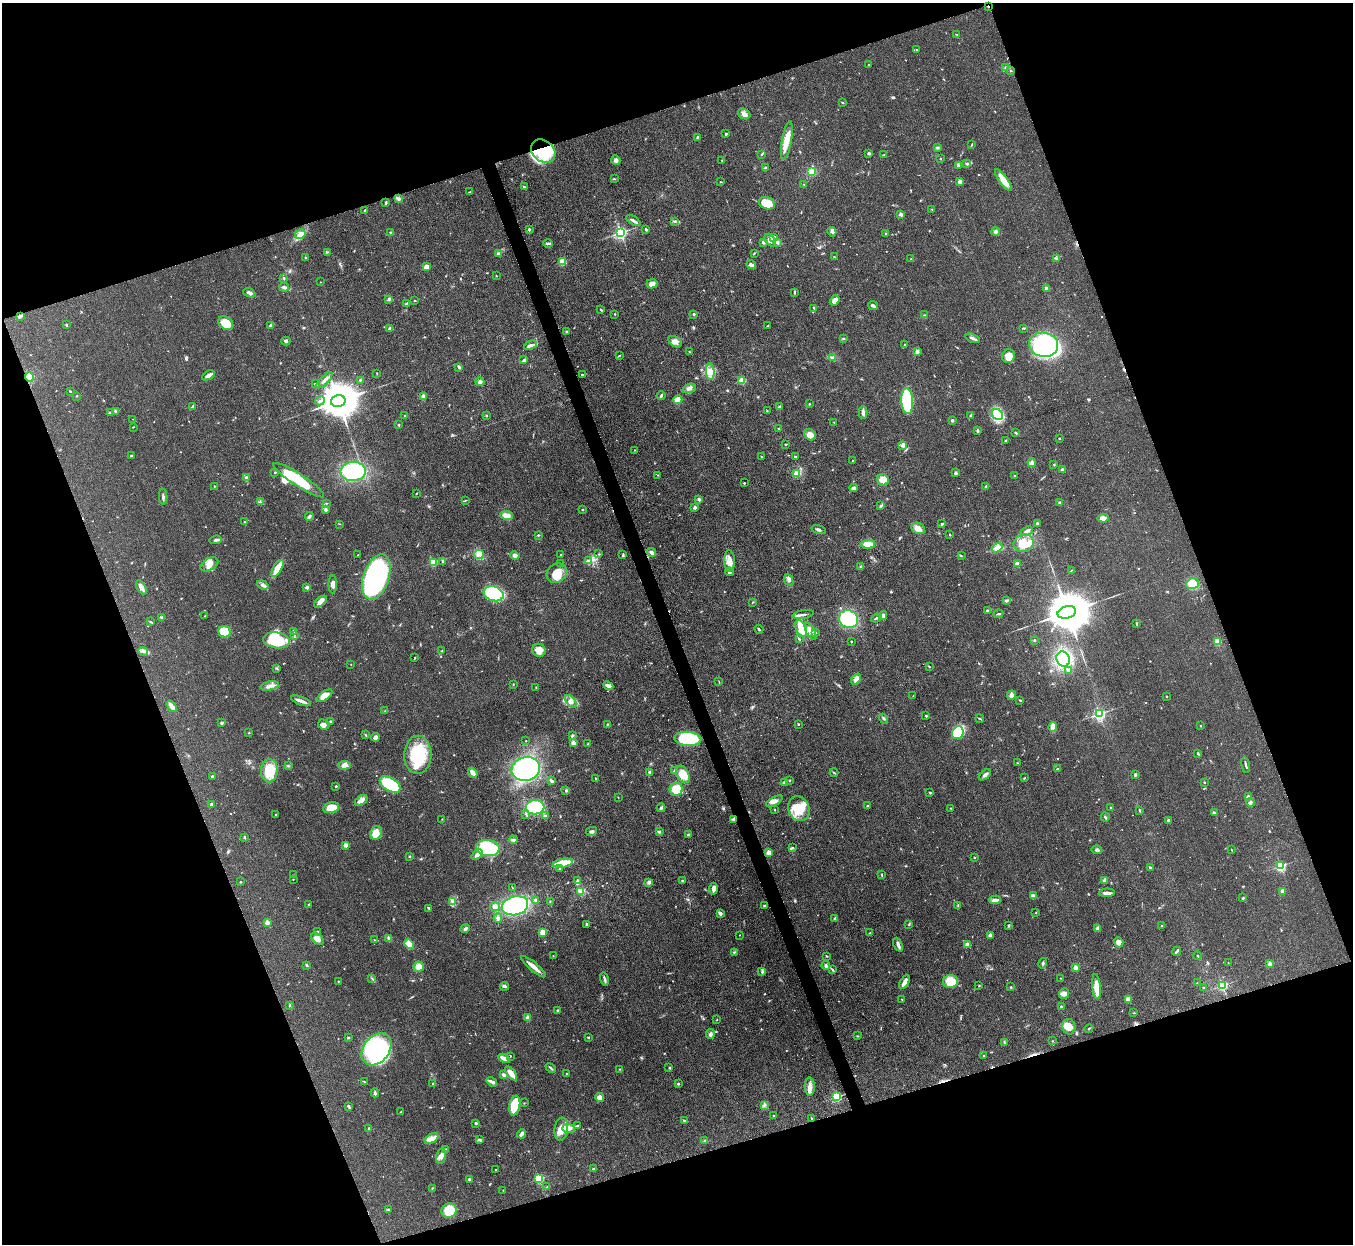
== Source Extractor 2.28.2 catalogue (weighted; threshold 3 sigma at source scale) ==
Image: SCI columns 4-5404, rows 276-5240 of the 5406 x 5391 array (HDU 1 of 3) = the unmasked area's bounding box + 8 px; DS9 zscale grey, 4 x 4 block average (1 PNG px = mean of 4 x 4 image px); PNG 1355 x 1246 px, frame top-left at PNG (2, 3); each listed source drawn as its Kron ellipse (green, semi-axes under 4 px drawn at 4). Shown black and unused: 39% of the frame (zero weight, under 3 of 4 exposures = <1% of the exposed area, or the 3 px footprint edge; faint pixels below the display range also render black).
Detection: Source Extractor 2.28.2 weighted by HDU 2 'WHT'. Background 0.0857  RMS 0.0062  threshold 0.0278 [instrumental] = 3 sigma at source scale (4.5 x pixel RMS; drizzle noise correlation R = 1.50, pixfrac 1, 0.05/0.05 arcsec/px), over >= 5 px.
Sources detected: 721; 1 too faint to see at this stretch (4 x 4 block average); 5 inside a brighter object's white glare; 5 cosmic-ray / hot-pixel residue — neither listed nor drawn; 5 coinciding with a brighter row at this scale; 32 inside a brighter listed object's ellipse — not listed separately; of the other 673, all 500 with FLUX_AUTO >= 1.73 (the completeness limit of this list) listed and drawn (173 fainter detections not listed), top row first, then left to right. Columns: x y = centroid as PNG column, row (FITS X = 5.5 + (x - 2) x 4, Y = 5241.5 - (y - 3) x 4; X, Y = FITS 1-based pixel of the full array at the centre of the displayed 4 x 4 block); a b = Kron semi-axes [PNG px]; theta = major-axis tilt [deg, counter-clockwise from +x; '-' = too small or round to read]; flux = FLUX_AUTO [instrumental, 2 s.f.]
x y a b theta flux
988 6 2 2 - 3
957 34 3 2 - 1.8
916 49 2 2 - 1.7
869 65 2 2 - 3.1
1006 68 4 3 - 6.7
1011 71 3 2 - 2.5
842 102 3 2 - 2.7
744 114 6 5 - 15
726 134 3 2 - 5
697 137 3 2 - 3
787 141 19 5 80 63
972 144 3 2 - 2.6
937 148 3 2 - 7.8
543 151 13 10 -41 290
762 154 3 2 - 3
869 154 4 2 - 4.2
884 154 2 2 - 2
940 159 2 2 - 3.1
616 160 5 4 - 10
722 160 2 2 - 2.2
966 163 2 2 - 3.5
959 165 2 2 - 2.2
765 168 4 2 - 6.2
811 172 4 4 - 43
614 179 2 2 - 2.4
1003 180 13 4 -55 58
720 182 2 2 - 2.2
960 182 2 2 - 59
804 184 2 2 - 2.3
524 187 3 2 - 5.3
470 192 4 2 - 3.7
398 198 3 3 - 5.2
386 203 3 2 - 6.5
767 203 8 6 -20 78
932 209 2 2 - 2.6
365 210 3 3 - 4.2
901 214 2 2 - 43
633 221 8 2 -32 12
675 221 4 2 - 6.3
529 229 3 2 - 4.9
646 229 3 2 - 5.3
621 232 2 2 - 890
832 232 5 4 - 9.1
996 232 4 4 - 10
391 233 2 2 - 14
886 233 2 2 - 2.8
300 234 5 3 - 33
774 237 4 3 - 8.6
770 240 7 4 -53 18
763 242 2 2 - 12
778 242 3 2 - 4.7
548 243 5 2 - 5.2
327 252 3 2 - 2.5
754 253 3 2 - 2.5
498 254 2 2 - 33
834 257 2 2 - 2.2
306 258 2 2 - 2.7
911 259 2 2 - 3.7
1057 259 3 2 - 2.8
563 262 2 2 - 200
751 265 5 2 - 15
426 267 3 2 - 37
496 276 2 2 - 1.8
284 278 3 2 - 2.8
320 282 2 2 - 2.6
652 284 6 4 13 17
284 287 5 3 - 9.9
1046 289 3 2 - 12
795 292 3 2 - 3.7
249 293 6 3 -21 10
389 299 3 2 - 8.2
414 301 2 2 - 2.3
835 301 6 4 54 22
407 303 3 2 - 4.4
873 306 5 2 - 9.2
814 308 3 2 - 3
601 310 3 2 - 3.2
615 314 2 2 - 3.3
694 314 2 2 - 19
924 315 4 2 - 3
20 316 4 2 - 13
226 323 8 6 -35 63
66 325 3 2 - 3.6
270 325 3 2 - 2.5
768 325 2 2 - 2.1
1024 328 3 2 - 3.7
390 329 2 2 - 40
566 332 2 2 - 2.5
973 338 7 2 -20 9.2
843 339 2 2 - 3
286 341 4 3 - 7.4
675 342 7 5 -36 18
905 344 2 2 - 2
530 345 7 3 25 12
1044 345 14 12 -10 300
917 351 2 2 - 44
689 352 2 2 - 2.4
619 356 3 2 - 2.5
1008 356 7 6 - 40
833 358 4 2 - 9.8
524 360 3 2 - 3.9
459 367 3 2 - 6.3
710 372 8 4 -85 23
377 373 3 2 - 2.2
208 375 7 3 29 17
582 375 2 2 - 3.9
29 377 5 4 - 54
324 380 10 3 46 14
360 380 2 2 - 3
742 381 2 2 - 140
480 382 4 4 - 9.7
315 384 3 2 - 3.8
689 388 7 3 19 12
70 391 2 2 - 2.7
661 395 4 3 - 5.7
76 396 2 2 - 2.3
423 396 2 2 - 50
678 400 4 4 - 54
320 401 5 3 - 8.1
338 401 7 5 13 14000
907 401 13 6 -86 200
809 404 2 2 - 2.2
192 406 3 2 - 3
780 406 3 2 - 5.2
767 411 2 2 - 3.6
110 412 2 2 - 1.8
115 412 3 2 - 4
863 412 6 3 -89 13
997 414 6 5 - 120
971 415 4 2 - 5.3
405 416 2 2 - 9.2
486 416 2 2 - 3
133 419 2 2 - 1.9
952 420 2 2 - 23
834 422 3 2 - 2.1
399 425 2 2 - 12
133 427 3 2 - 1.8
778 429 2 2 - 2.4
977 430 3 2 - 5.8
1016 433 3 2 - 4.2
810 435 6 5 - 31
1059 438 2 2 - 6.9
1006 440 3 2 - 2.8
786 444 3 2 - 2.5
903 445 2 2 - 59
635 450 2 2 - 2.1
131 455 3 2 - 3.7
761 457 2 2 - 2.1
795 457 3 2 - 4.1
852 460 2 2 - 1.8
1032 463 4 2 - 6.2
1054 465 2 2 - 2.7
1062 470 2 2 - 36
353 471 12 9 5 230
275 472 2 2 - 2.5
797 473 4 3 - 8.7
956 473 2 2 - 24
658 475 2 2 - 1.9
1014 476 2 2 - 7.8
246 477 3 2 - 5.7
299 480 30 6 -33 160
883 480 6 5 - 37
744 483 2 2 - 3.5
214 486 2 2 - 5.6
986 487 3 2 - 5.2
854 488 4 3 - 14
416 493 2 2 - 2.8
163 497 8 2 -88 7.9
699 499 2 2 - 32
465 500 3 2 - 2.7
260 502 3 2 - 2.8
326 503 2 2 - 2.6
1060 503 2 2 - 29
881 506 4 2 - 6
695 508 2 2 - 32
326 509 3 3 - 7.4
582 510 2 2 - 3.9
506 515 6 4 -7 25
309 516 4 3 - 7
1103 518 6 3 4 21
244 522 3 2 - 2
1037 523 3 2 - 4.6
339 524 2 2 - 2.1
942 524 3 2 - 5.5
918 528 7 5 -24 21
819 530 7 2 -17 7.4
1027 531 6 2 24 13
538 535 3 2 - 3.3
950 535 2 2 - 8.5
216 540 6 3 5 8.7
1024 543 10 8 20 50
868 544 7 4 4 44
997 548 6 4 36 33
651 552 5 3 - 9.4
599 554 3 2 - 2.5
358 555 2 2 - 3.4
479 555 5 3 - 11
561 555 2 2 - 5.7
623 555 4 2 - 4.7
515 556 5 4 - 10
961 556 2 2 - 3.4
443 561 2 2 - 11
588 561 3 3 - 5.3
729 561 10 5 -87 35
433 562 2 2 - 240
209 564 10 6 31 29
561 564 2 2 - 4.3
1017 564 4 3 - 7.8
861 566 3 2 - 3.8
277 568 10 4 59 64
1071 571 2 2 - 1.9
729 572 4 4 - 8.2
557 573 11 9 31 62
376 577 23 13 71 770
789 580 6 3 -66 9.2
333 584 9 3 88 19
1192 584 6 5 - 72
263 585 6 3 -19 12
141 587 8 3 -60 20
307 587 2 2 - 21
494 594 10 7 -19 230
1006 600 4 3 - 5.7
320 602 8 4 41 25
752 602 2 2 - 2.6
988 611 4 3 - 8
1067 612 9 6 15 21000
803 614 11 2 10 11
998 614 5 2 - 4
883 615 4 2 - 13
205 616 2 2 - 1.8
162 618 3 2 - 3.2
876 618 5 2 - 5.7
848 619 10 8 -24 220
151 622 2 2 - 2.3
1136 624 2 2 - 2.2
801 628 9 5 -66 59
759 629 4 2 - 4.9
294 631 2 2 - 7.3
810 631 9 4 -62 20
224 632 6 5 - 81
816 633 2 2 - 2.6
294 635 3 2 - 2.3
799 639 3 2 - 2.8
276 640 13 8 -7 170
1034 640 2 2 - 7.4
1218 641 2 2 - 180
851 642 2 2 - 2
442 650 3 2 - 2.3
539 650 7 6 - 34
143 651 5 3 - 10
415 658 3 2 - 2.5
1063 659 8 6 -66 330
351 664 2 2 - 2.4
929 666 3 2 - 2.4
276 668 2 2 - 2.1
1069 671 2 2 - 3.8
856 679 6 4 52 15
719 682 2 2 - 1.8
513 685 2 2 - 1.8
270 686 9 3 12 15
608 686 5 2 - 18
536 687 2 2 - 2.3
1011 695 5 4 - 15
324 696 9 4 35 34
913 696 2 2 - 2
1167 696 2 2 - 2.1
1020 700 2 2 - 3.4
301 701 10 2 -20 19
571 701 7 4 -50 18
172 706 6 2 -53 31
385 711 2 2 - 1.9
1099 714 2 2 - 820
926 716 2 2 - 12
883 719 5 2 - 4.7
980 719 4 2 - 3.5
330 721 2 2 - 4.6
222 723 3 3 - 4.4
324 724 6 5 - 13
607 724 2 2 - 3.3
799 724 2 2 - 3.5
1201 726 2 2 - 2.4
1053 727 5 2 - 38
249 733 3 2 - 1.9
958 733 6 5 - 130
365 735 3 2 - 3
572 736 4 2 - 8.9
375 737 4 3 - 13
688 739 13 7 -5 190
526 741 2 2 - 2.3
573 743 4 3 - 13
588 744 2 2 - 3
1198 753 3 2 - 5.4
418 755 19 13 89 210
1017 763 2 2 - 1.9
344 765 6 4 5 14
1246 765 8 2 -76 7.3
288 766 2 2 - 2.4
526 769 14 12 13 420
1057 769 2 2 - 9.6
269 771 11 8 87 100
674 771 3 3 - 6.3
650 772 3 2 - 15
473 773 5 3 - 23
834 773 4 2 - 3.7
683 774 9 6 -60 65
985 775 7 3 38 9.7
1135 775 4 2 - 4.8
212 776 2 2 - 15
1024 778 2 2 - 1.8
595 779 4 2 - 2
551 780 4 3 - 6.8
790 780 2 2 - 2.4
1204 782 2 2 - 6.9
785 783 3 3 - 11
390 784 11 6 -32 220
336 786 2 2 - 10
676 789 6 6 - 67
566 791 2 2 - 19
930 792 3 2 - 2.6
1248 796 4 2 - 5.5
618 797 2 2 - 1.8
361 800 7 4 34 22
774 801 9 4 30 18
1250 802 4 2 - 18
211 805 3 2 - 1.7
867 806 2 2 - 7.1
535 807 9 7 3 210
331 808 8 5 13 65
661 808 4 2 - 7
951 808 2 2 - 2.2
1110 808 2 2 - 2.4
799 809 13 10 -69 94
774 810 2 2 - 1.9
1139 810 3 2 - 3.6
1214 813 3 2 - 4.5
276 814 2 2 - 5.5
526 814 3 2 - 3.5
545 816 3 2 - 7
1105 817 4 2 - 5
442 819 2 2 - 2.7
733 819 3 2 - 6.2
1169 820 2 2 - 9.5
592 831 5 3 - 8.1
659 832 3 3 - 4.2
376 833 7 5 59 52
688 835 3 2 - 6.8
244 837 2 2 - 19
513 840 4 3 - 7.9
345 845 2 2 - 56
488 848 12 8 -9 220
792 848 3 2 - 3.7
1097 850 5 2 - 6
1231 850 3 2 - 2.1
769 853 2 2 - 82
477 855 6 3 40 19
409 856 3 2 - 2.3
974 857 2 2 - 6.3
563 863 10 3 10 140
1280 866 2 2 - 490
1150 867 3 2 - 3.4
559 869 2 2 - 2.4
293 875 2 2 - 2
881 875 4 2 - 2.6
293 879 2 2 - 1.9
577 881 3 2 - 4.9
682 881 2 2 - 5.5
1104 881 4 3 - 17
240 882 2 2 - 2.5
649 882 4 3 - 12
512 888 3 2 - 2.2
714 889 6 3 -89 22
580 891 3 3 - 28
1283 891 2 2 - 57
1107 893 8 2 1 17
1033 896 4 2 - 28
1243 898 2 2 - 4
535 900 4 2 - 5.5
995 900 6 3 1 15
452 901 3 3 - 7.1
550 902 2 2 - 2.3
309 904 2 2 - 3.1
958 905 4 2 - 3.2
495 906 5 4 - 17
515 906 13 9 13 360
764 906 3 2 - 3.5
429 908 3 2 - 5.4
1036 913 2 2 - 1.9
720 914 2 2 - 32
498 918 5 3 - 8.7
835 918 4 2 - 5
267 923 2 2 - 73
586 925 4 2 - 5
909 925 2 2 - 2.3
1009 925 4 2 - 3.1
1161 926 2 2 - 2.2
465 929 5 2 - 6.6
1098 929 4 3 - 18
317 932 4 2 - 3.6
542 932 2 2 - 120
870 933 2 2 - 2.3
740 935 2 2 - 2.5
990 935 3 2 - 11
389 938 4 3 - 9
317 939 7 4 -44 19
374 940 2 2 - 1.8
1119 942 5 4 - 25
409 944 5 4 - 50
968 944 4 3 - 13
898 945 7 2 -66 14
1177 951 5 2 - 7.6
734 952 2 2 - 2.2
553 956 2 2 - 2.2
827 956 2 2 - 2.3
1197 956 4 2 - 2.3
1043 963 5 2 - 6
1228 963 2 2 - 1.8
1270 964 2 2 - 66
306 965 2 2 - 2.5
826 966 4 2 - 13
418 967 5 5 - 27
533 967 16 3 -40 30
1075 968 2 2 - 64
832 970 4 2 - 4.6
762 972 4 3 - 5.8
372 978 3 2 - 3
1061 978 2 2 - 1.9
604 979 7 2 -76 7.4
338 981 2 2 - 4.4
950 981 7 6 - 71
904 982 7 3 60 25
1197 983 2 2 - 3
1222 985 2 2 - 510
505 986 4 3 - 7
979 986 2 2 - 2.6
1011 987 2 2 - 2.3
1096 987 12 4 -84 44
1203 987 2 2 - 2.3
1064 994 5 5 - 21
902 999 2 2 - 2.2
1128 999 4 3 - 24
289 1005 4 2 - 2.4
1061 1006 2 2 - 9.8
557 1010 3 2 - 4.5
1134 1013 3 2 - 2.4
527 1018 2 2 - 55
717 1020 2 2 - 1.9
1069 1027 8 6 -78 39
1089 1029 5 2 - 3.5
710 1034 5 4 - 9.6
857 1036 2 2 - 1.8
588 1037 2 2 - 7.7
348 1038 3 2 - 3.5
1053 1041 2 2 - 2
1004 1042 2 2 - 2.4
377 1049 18 13 50 400
510 1056 2 2 - 1.8
984 1056 2 2 - 2.1
504 1058 6 2 -28 31
551 1068 6 2 -43 5.6
669 1068 2 2 - 2.2
620 1069 3 2 - 2.2
511 1073 8 3 -52 43
567 1073 2 2 - 2.3
504 1075 4 3 - 10
365 1082 4 2 - 3
492 1082 5 3 - 11
433 1084 2 2 - 6.3
678 1084 3 2 - 3.4
810 1087 9 5 -88 22
375 1093 4 3 - 5.7
599 1097 4 4 - 21
836 1097 2 2 - 420
524 1103 2 2 - 1.7
515 1105 10 5 80 130
765 1105 2 2 - 3.2
348 1106 4 2 - 6.7
401 1112 2 2 - 1.8
773 1116 2 2 - 5
811 1118 2 2 - 4.5
684 1120 2 2 - 2.9
476 1123 2 2 - 18
577 1126 4 2 - 7.5
369 1128 2 2 - 14
568 1128 6 4 -1 17
561 1129 11 6 82 45
522 1134 4 2 - 17
432 1138 7 4 27 22
479 1140 4 2 - 7.4
705 1141 3 2 - 4.5
445 1149 2 2 - 2
441 1156 8 4 78 21
593 1169 2 2 - 10
495 1170 2 2 - 2.7
469 1179 3 2 - 9.9
539 1179 2 2 - 370
547 1187 4 2 - 5.5
432 1188 3 2 - 2.1
503 1190 2 2 - 2.2
388 1209 2 2 - 2.8
449 1211 8 7 - 95
Overlapping masked pixels (flux is a lower limit): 5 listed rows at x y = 988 6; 543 151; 20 316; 29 377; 733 819
Diffuse or blended objects may show on this block-average render without a row.